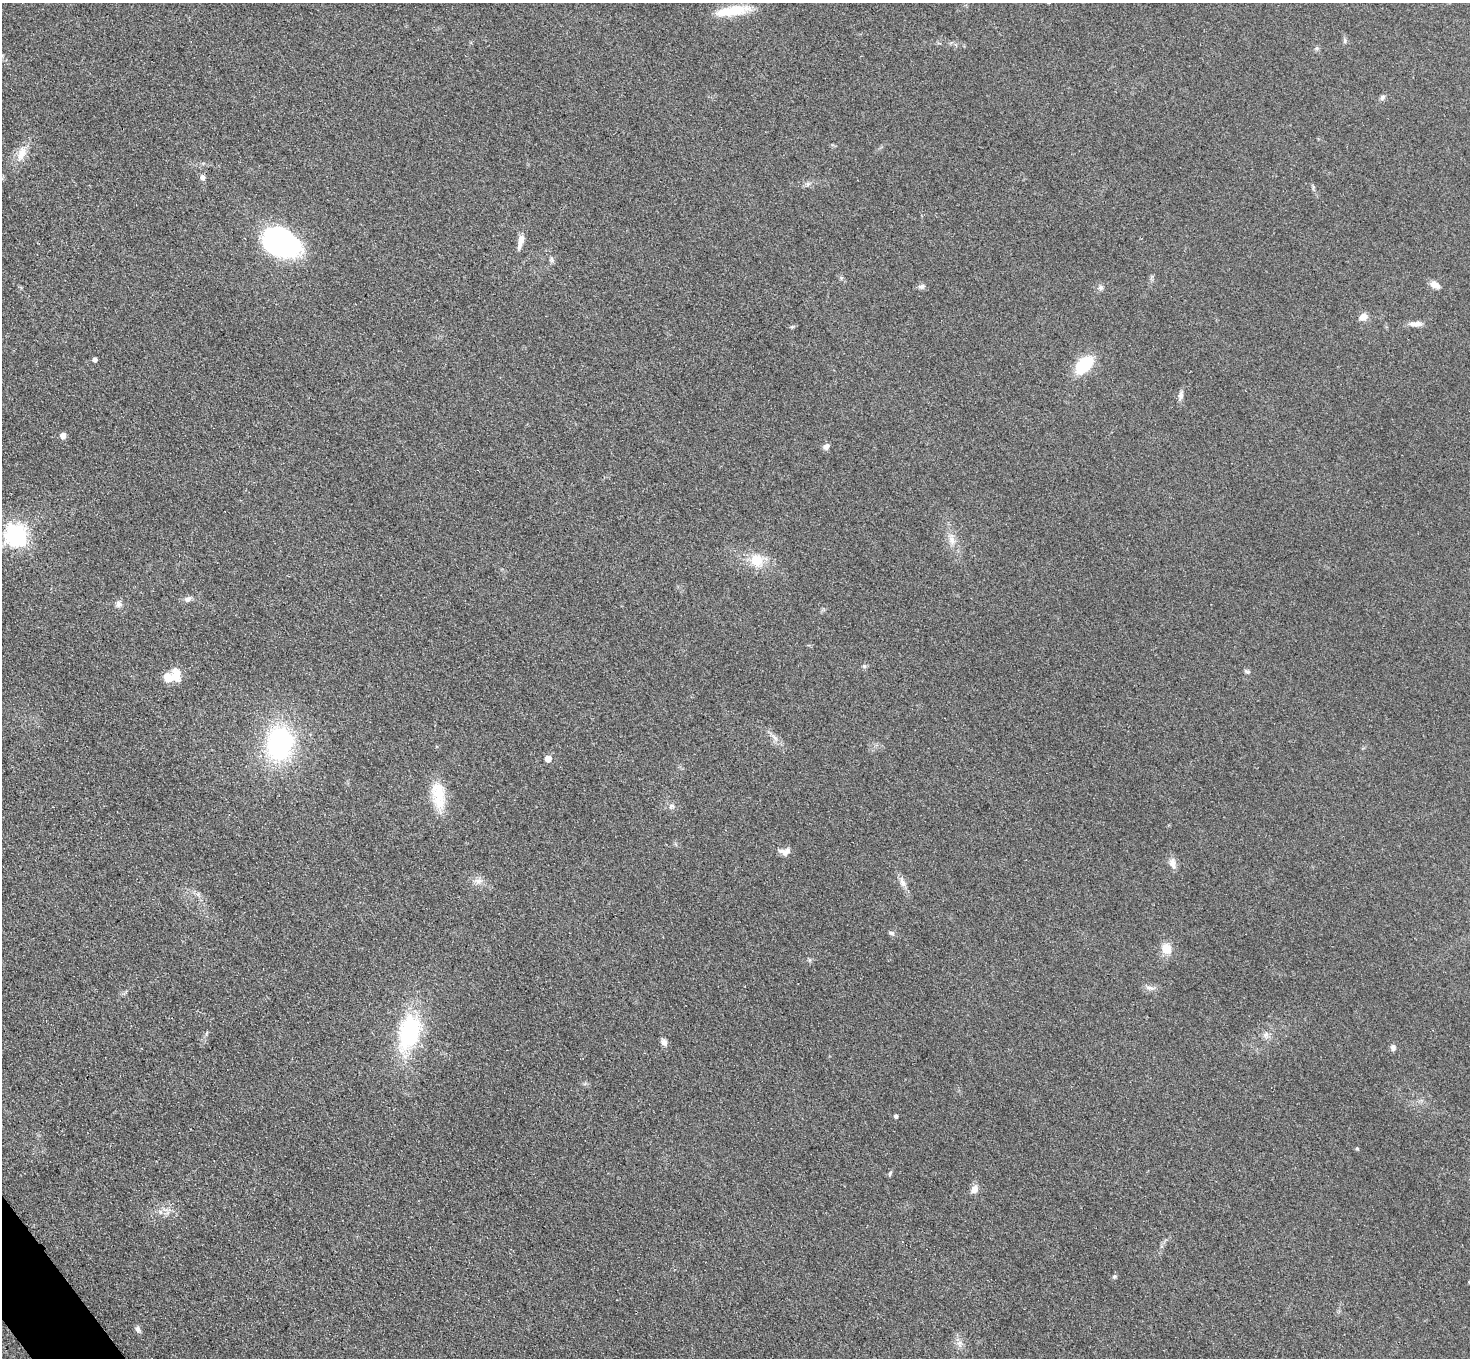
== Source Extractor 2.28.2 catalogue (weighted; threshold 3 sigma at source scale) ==
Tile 7 of 4 x 4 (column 3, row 2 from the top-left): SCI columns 2966-4433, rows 2893-4248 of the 5931 x 5925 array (HDU 1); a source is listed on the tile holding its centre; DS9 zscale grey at full resolution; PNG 1472 x 1360 px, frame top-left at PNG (2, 3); no overlay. Shown black and unused: <1% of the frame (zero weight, under 3 of 4 exposures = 3% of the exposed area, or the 3 px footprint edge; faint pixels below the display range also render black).
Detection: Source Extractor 2.28.2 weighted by HDU 2 'WHT'; one run over the whole footprint, this tile lists its part. Background 0.147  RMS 0.012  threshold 0.054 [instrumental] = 3 sigma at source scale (4.5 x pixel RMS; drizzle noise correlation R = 1.50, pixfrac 1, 0.05/0.05 arcsec/px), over >= 5 px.
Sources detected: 52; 2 inside a brighter object's white glare — not listed; the other 50 listed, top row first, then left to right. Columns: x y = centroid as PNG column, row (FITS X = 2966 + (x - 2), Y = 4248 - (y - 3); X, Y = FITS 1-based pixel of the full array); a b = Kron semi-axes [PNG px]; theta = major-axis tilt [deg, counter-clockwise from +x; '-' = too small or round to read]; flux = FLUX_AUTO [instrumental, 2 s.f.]
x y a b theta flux
733 11 42 11 9 36
1345 41 7 5 71 2.3
1382 97 8 6 53 2.9
21 154 22 11 63 16
203 177 6 5 - 4.6
520 241 20 7 75 8.9
280 242 43 25 -22 190
551 260 9 4 -82 2.5
1434 285 11 7 -25 9.7
921 286 9 6 14 3.7
1100 287 6 6 - 3.1
1363 317 11 8 16 7.3
1415 324 19 6 0 7
94 359 4 4 - 4.4
1084 365 16 10 44 64
1181 395 11 6 82 4.8
63 435 5 4 - 10
826 446 8 6 52 4.7
16 535 8 7 - 700
952 540 13 8 -79 9.1
757 560 18 17 - 24
188 599 9 6 31 4.6
119 604 8 8 - 4.6
864 666 6 4 -45 1.9
1247 671 9 4 -29 2.3
176 675 17 12 -86 17
775 738 11 4 -45 5
280 743 28 22 81 190
548 758 5 5 - 13
438 795 37 16 -82 36
672 806 8 6 16 3.4
785 852 13 8 3 7.4
1173 863 15 9 -80 7.7
479 881 9 8 - 5.9
902 882 13 7 -64 6.5
891 933 8 5 -24 3
1166 949 13 11 -71 15
1150 988 13 4 -7 4.2
409 1032 38 22 75 120
1265 1034 10 5 45 4
664 1042 8 7 - 5.2
1393 1048 8 6 -82 4.1
896 1116 4 4 - 2.9
1357 1148 4 4 - 1.5
890 1173 8 4 64 1.9
974 1189 11 9 63 7.1
1114 1277 6 5 - 1.9
1469 1282 4 4 - 1.3
138 1329 9 6 -63 3.8
959 1343 7 5 44 3.5
Isophote crosses this tile's border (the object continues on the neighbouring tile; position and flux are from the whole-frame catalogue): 1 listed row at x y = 1469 1282